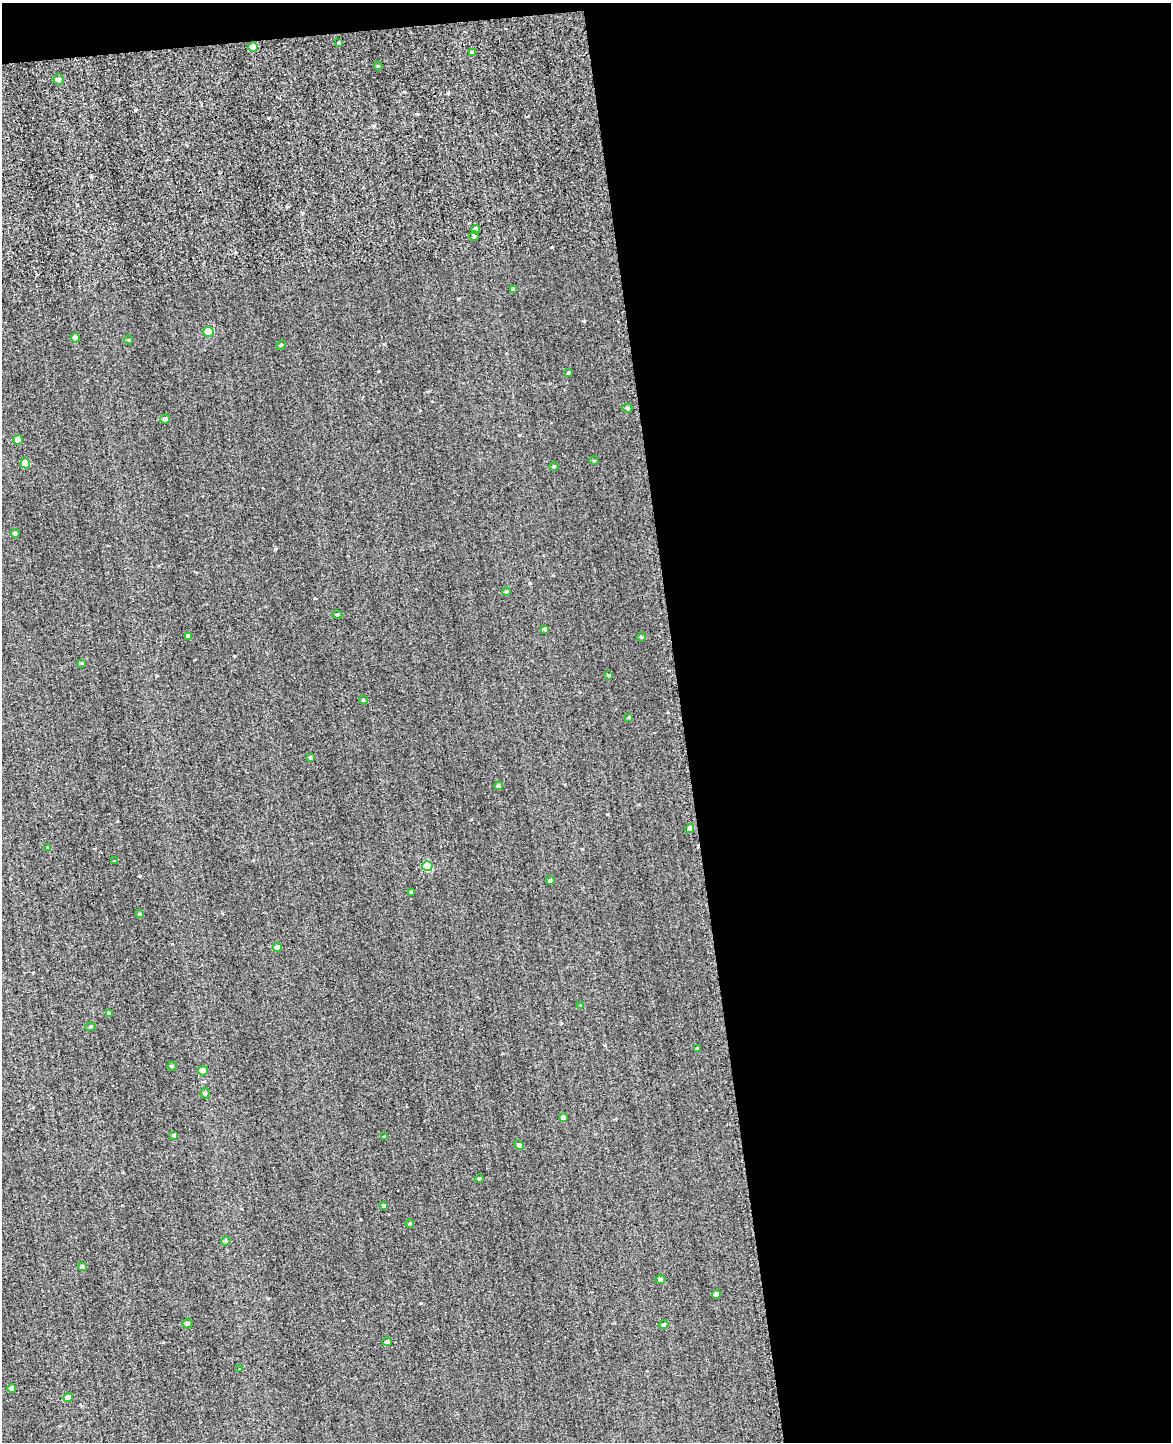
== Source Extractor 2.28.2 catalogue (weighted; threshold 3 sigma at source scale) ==
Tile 4 of 4 x 3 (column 4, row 1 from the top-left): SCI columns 3550-4718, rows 3356-4795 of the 4981 x 4952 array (HDU 1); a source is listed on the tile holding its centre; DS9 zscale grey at full resolution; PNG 1173 x 1444 px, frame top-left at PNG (2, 3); each listed source drawn as its Kron ellipse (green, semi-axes under 4 px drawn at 4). Shown black and unused: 43% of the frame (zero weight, under 2 of 3 exposures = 12% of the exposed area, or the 3 px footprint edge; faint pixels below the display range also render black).
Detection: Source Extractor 2.28.2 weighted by HDU 2 'WHT'; one run over the whole footprint, this tile lists its part. Background 0.58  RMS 3.4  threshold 15.2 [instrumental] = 3 sigma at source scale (4.5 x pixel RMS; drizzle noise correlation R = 1.50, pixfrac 1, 0.05/0.05 arcsec/px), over >= 5 px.
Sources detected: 63; all 63 listed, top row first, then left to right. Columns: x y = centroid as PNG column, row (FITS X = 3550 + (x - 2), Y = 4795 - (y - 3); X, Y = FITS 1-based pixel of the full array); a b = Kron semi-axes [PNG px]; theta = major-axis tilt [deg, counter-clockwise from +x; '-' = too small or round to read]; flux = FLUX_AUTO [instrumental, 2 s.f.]
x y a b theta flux
339 43 3 3 - 300
253 47 5 4 - 4900
472 53 4 4 - 650
378 66 4 4 - 360
59 80 5 5 - 1000
476 229 4 4 - 1100
474 236 4 4 - 480
513 289 4 3 - 590
209 332 5 5 - 13000
75 338 5 4 - 1600
129 340 4 3 - 220
281 345 5 4 - 350
569 373 4 3 - 410
627 408 5 4 - 520
165 419 5 4 - 1100
18 440 5 4 - 2600
594 460 4 3 - 310
25 463 5 5 - 7300
554 466 5 3 - 280
15 534 4 4 - 850
506 592 4 4 - 560
337 615 5 4 - 460
545 629 4 3 - 410
188 636 4 4 - 1100
642 637 5 3 - 270
82 663 4 3 - 290
609 675 4 3 - 350
363 700 4 3 - 490
629 717 4 3 - 320
310 758 3 3 - 510
498 786 4 4 - 620
690 829 4 4 - 1400
47 848 4 3 - 270
115 861 4 3 - 230
427 866 5 5 - 16000
550 881 4 4 - 560
412 892 4 3 - 550
140 914 4 3 - 410
278 947 4 4 - 1100
581 1005 4 4 - 250
109 1013 4 3 - 940
91 1027 5 4 - 440
698 1049 3 3 - 730
172 1066 4 4 - 430
203 1071 5 4 - 2400
205 1093 5 5 - 730
563 1117 4 4 - 1300
174 1135 3 3 - 550
385 1137 4 3 - 980
519 1145 5 4 - 910
480 1179 4 3 - 380
384 1206 4 3 - 700
410 1224 4 3 - 370
226 1241 5 4 - 440
82 1267 4 4 - 1500
660 1279 5 4 - 990
717 1294 4 4 - 1800
188 1324 5 5 - 560
664 1325 5 4 - 690
387 1342 5 4 - 720
239 1368 3 3 - 730
12 1388 4 4 - 1700
68 1398 5 4 - 2000
Unlisted compact peaks at least as high as the median listed source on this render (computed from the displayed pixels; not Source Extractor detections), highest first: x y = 140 876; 275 549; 552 247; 584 321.